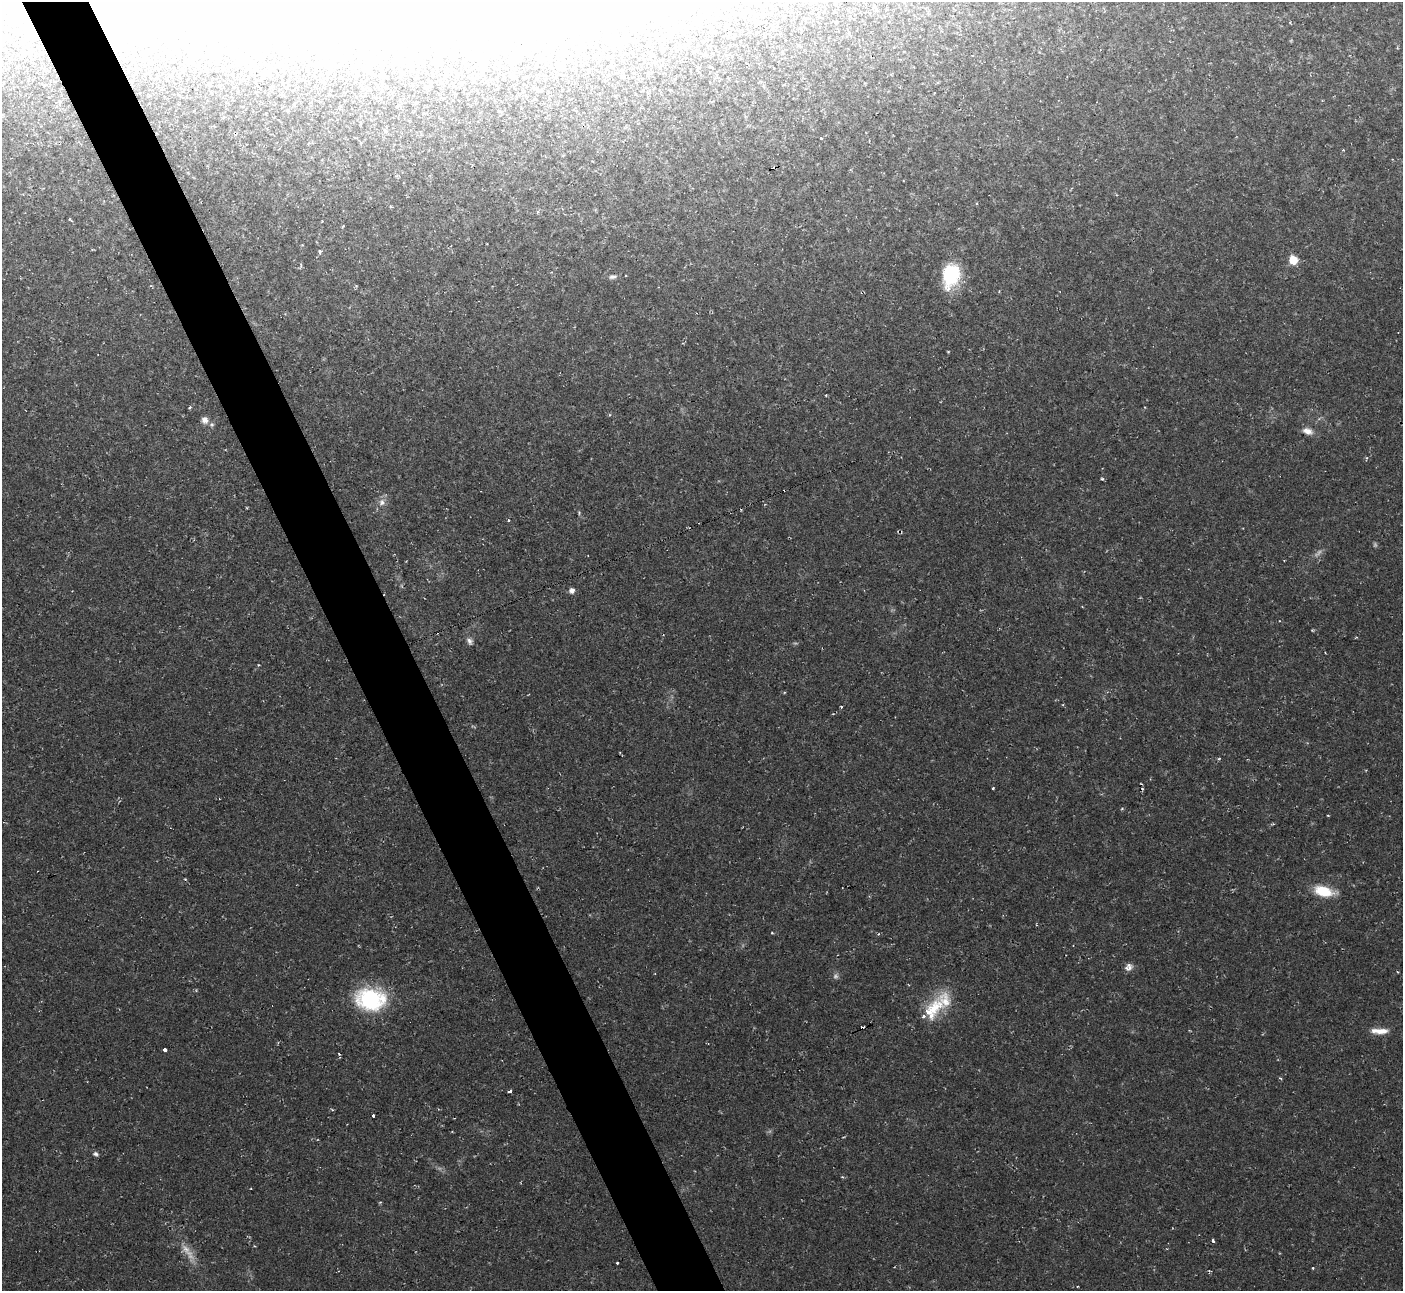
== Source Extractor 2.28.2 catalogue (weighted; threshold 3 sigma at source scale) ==
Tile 11 of 4 x 4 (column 3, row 3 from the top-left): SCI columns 2802-4202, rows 1440-2728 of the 5602 x 5589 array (HDU 1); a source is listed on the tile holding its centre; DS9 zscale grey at full resolution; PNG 1405 x 1293 px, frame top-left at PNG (2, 2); no overlay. Shown black and unused: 5% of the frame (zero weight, under 2 of 3 exposures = <1% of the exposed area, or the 3 px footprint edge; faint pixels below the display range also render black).
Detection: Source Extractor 2.28.2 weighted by HDU 2 'WHT'; one run over the whole footprint, this tile lists its part. Background 0.0237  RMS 0.0063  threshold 0.0283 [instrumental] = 3 sigma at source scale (4.5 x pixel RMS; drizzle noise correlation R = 1.50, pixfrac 1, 0.05/0.05 arcsec/px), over >= 5 px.
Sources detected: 47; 3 too faint to see at this stretch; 3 inside a brighter object's white glare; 4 cosmic-ray / hot-pixel residue — not listed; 3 inside a brighter listed object's ellipse — not listed separately; the other 34 listed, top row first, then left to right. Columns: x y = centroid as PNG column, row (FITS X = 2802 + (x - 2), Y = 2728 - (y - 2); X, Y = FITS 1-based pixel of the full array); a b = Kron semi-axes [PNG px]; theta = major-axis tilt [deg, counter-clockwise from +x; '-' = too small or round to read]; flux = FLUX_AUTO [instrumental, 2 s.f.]
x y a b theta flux
786 40 3 3 - 1
663 49 5 4 - 0.76
316 64 6 3 46 0.69
562 66 7 6 - 2.8
3 84 10 3 40 1.4
821 138 3 3 - 1.3
319 252 6 3 -80 1
1293 260 6 5 - 17
951 275 27 18 76 33
612 277 10 6 4 2
189 407 3 3 - 1.6
205 420 10 9 - 3.7
1307 431 13 8 -18 4.3
1102 479 5 3 - 0.69
382 502 10 9 - 3.4
508 520 3 3 - 1.3
572 591 5 5 - 3.1
469 641 10 6 -64 2.3
258 665 4 3 - 0.51
841 707 3 2 - 0.81
1323 891 23 11 -14 17
772 933 3 3 - 0.53
1129 967 10 8 33 3.1
371 999 28 21 -3 62
933 1009 49 17 51 25
1381 1031 20 7 2 6.2
165 1050 3 3 - 9.3
339 1054 3 3 - 0.82
509 1091 3 3 - 3.3
373 1116 3 3 - 3.3
95 1154 7 5 -1 1.5
1213 1241 4 3 - 4.1
188 1252 32 8 -55 8.4
617 1263 3 3 - 2.7
Isophote crosses this tile's border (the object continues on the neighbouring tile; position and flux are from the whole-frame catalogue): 1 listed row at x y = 3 84
Unlisted compact peaks at least as high as the median listed source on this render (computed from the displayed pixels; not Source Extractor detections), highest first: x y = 993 788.